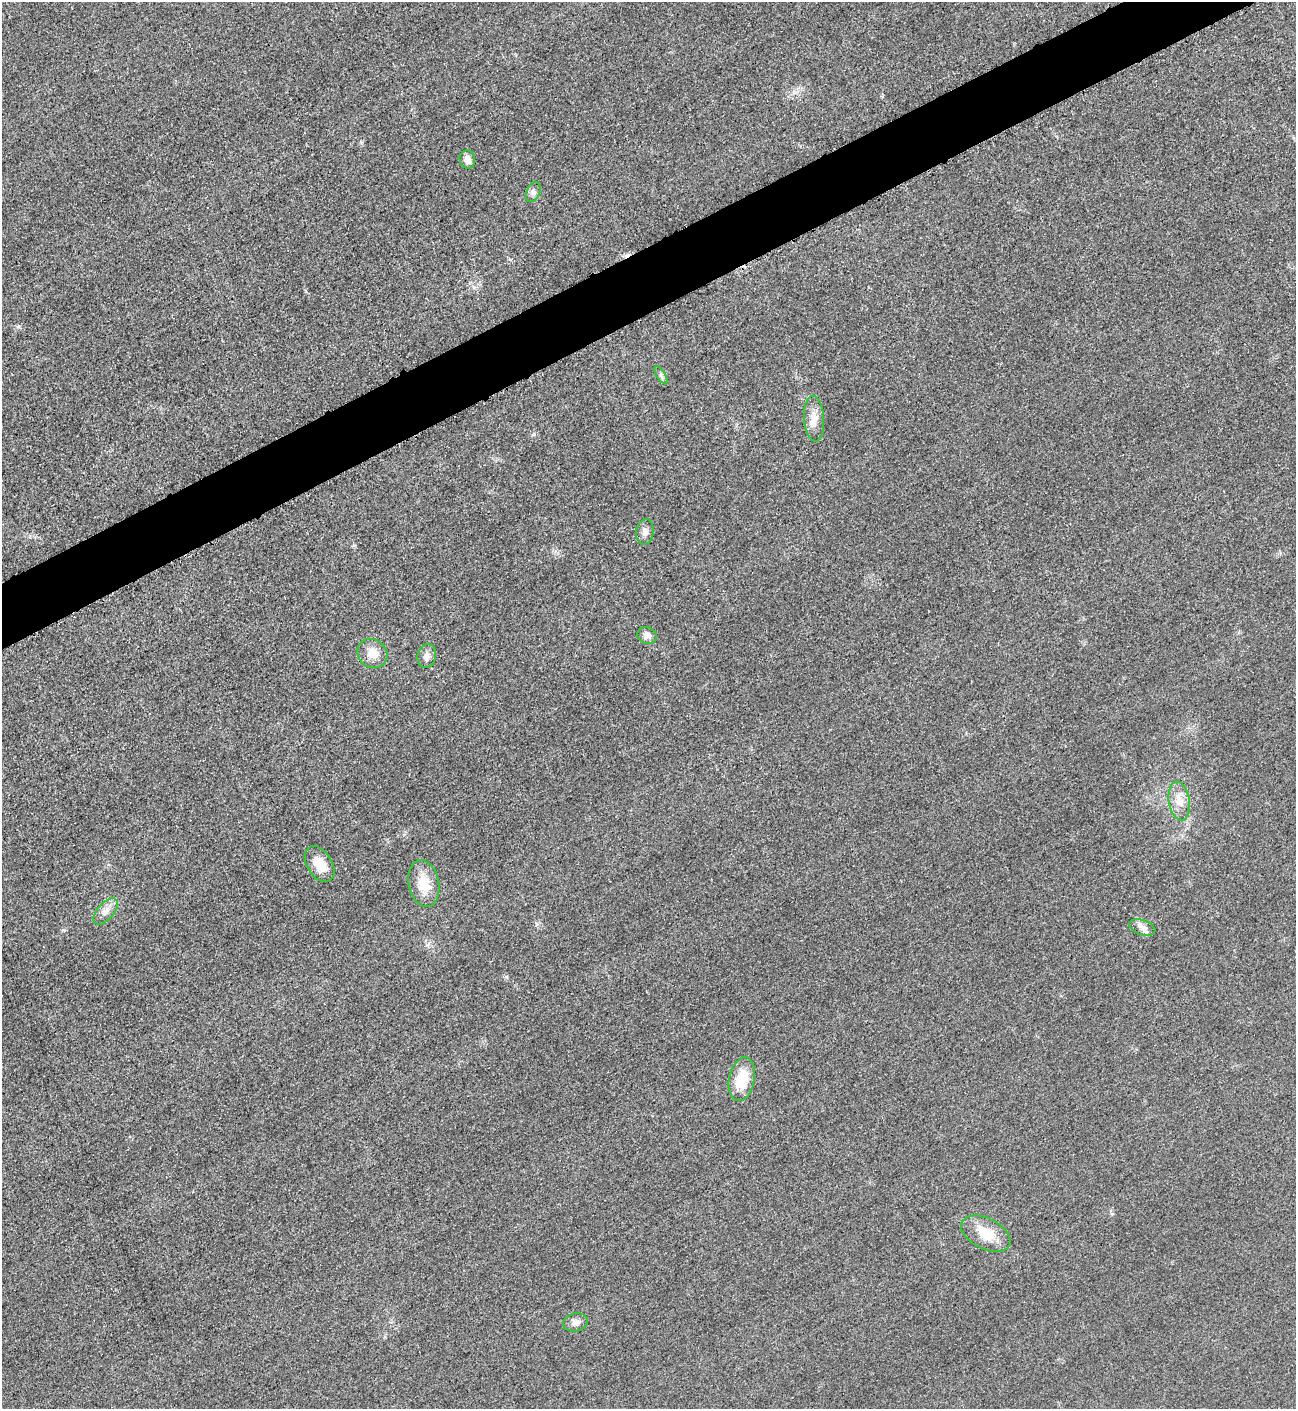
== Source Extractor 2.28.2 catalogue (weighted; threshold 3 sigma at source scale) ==
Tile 10 of 4 x 4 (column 2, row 3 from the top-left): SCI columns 1594-2887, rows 1423-2829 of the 5642 x 5651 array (HDU 1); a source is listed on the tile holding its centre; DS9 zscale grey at full resolution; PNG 1298 x 1411 px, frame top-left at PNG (2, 2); each listed source drawn as its Kron ellipse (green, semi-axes under 4 px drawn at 4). Shown black and unused: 4% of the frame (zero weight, under 3 of 5 exposures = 1% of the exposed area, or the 3 px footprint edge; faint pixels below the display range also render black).
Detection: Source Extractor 2.28.2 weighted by HDU 2 'WHT'; one run over the whole footprint, this tile lists its part. Background 0.0198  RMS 0.0051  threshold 0.0229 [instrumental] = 3 sigma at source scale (4.5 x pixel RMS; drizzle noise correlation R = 1.50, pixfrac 1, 0.05/0.05 arcsec/px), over >= 5 px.
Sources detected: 17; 1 cosmic-ray / hot-pixel residue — neither listed nor drawn; the other 16 listed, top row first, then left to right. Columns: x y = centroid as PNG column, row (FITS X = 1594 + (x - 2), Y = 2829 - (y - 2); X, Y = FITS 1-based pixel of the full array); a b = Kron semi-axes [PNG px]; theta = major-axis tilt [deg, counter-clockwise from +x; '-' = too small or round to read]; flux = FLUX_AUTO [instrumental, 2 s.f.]
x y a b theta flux
467 159 9 7 -78 3.4
533 192 10 6 68 1.9
661 375 10 4 -57 1.3
814 419 23 10 -86 6
645 532 12 9 81 2.8
647 636 10 8 -27 2.7
372 653 16 14 -36 6.8
427 656 12 9 77 3.1
1179 801 20 10 -81 6.6
320 864 20 12 -58 9.6
424 884 23 15 -79 12
105 911 16 8 48 4
1142 927 14 7 -19 3.2
742 1079 22 12 78 14
986 1234 27 15 -27 13
575 1322 12 9 15 3
Unlisted compact peaks at least as high as the median listed source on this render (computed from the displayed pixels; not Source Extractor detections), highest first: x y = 18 327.